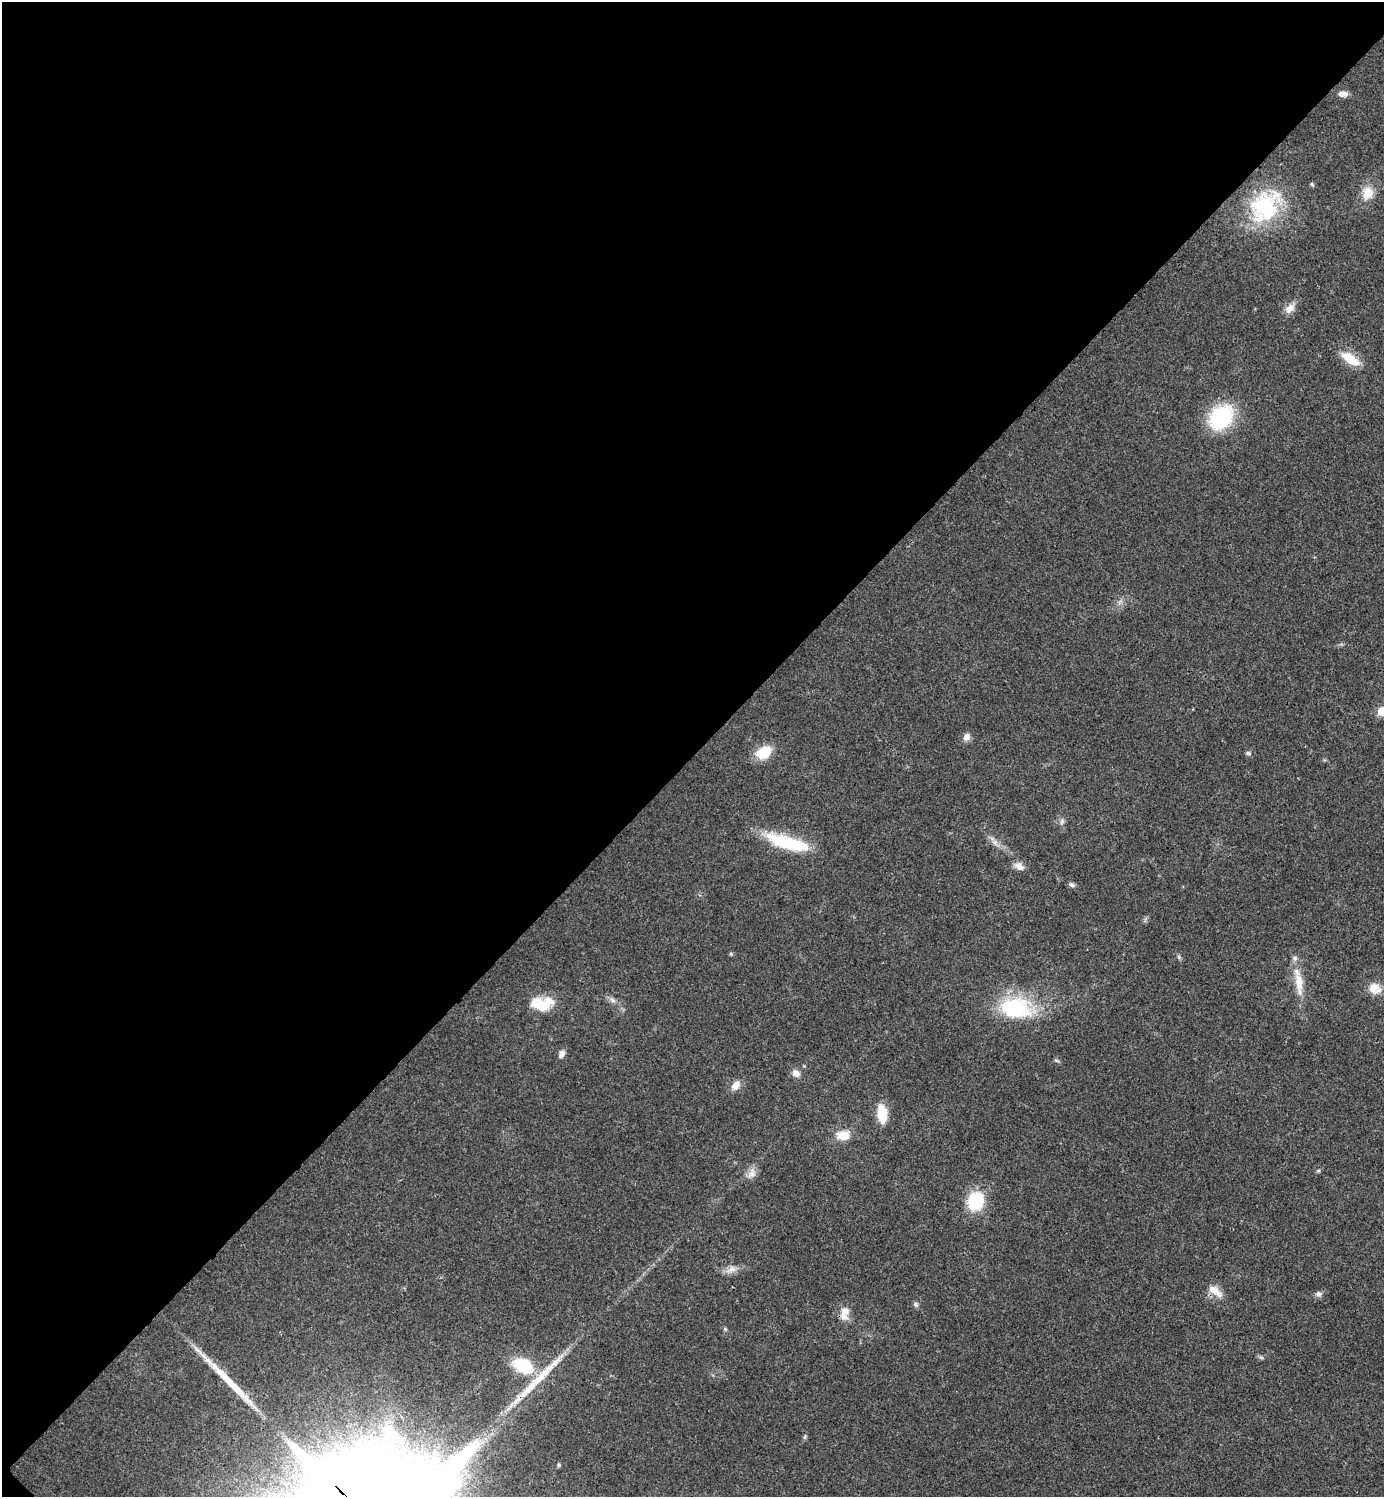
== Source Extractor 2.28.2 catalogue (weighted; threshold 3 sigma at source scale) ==
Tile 5 of 4 x 4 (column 1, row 2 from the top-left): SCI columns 160-1541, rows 2995-4489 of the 5986 x 5986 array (HDU 1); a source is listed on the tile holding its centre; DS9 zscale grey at full resolution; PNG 1386 x 1499 px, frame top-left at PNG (2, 2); no overlay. Shown black and unused: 50% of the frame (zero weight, under 3 of 4 exposures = <1% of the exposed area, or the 3 px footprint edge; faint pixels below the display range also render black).
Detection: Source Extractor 2.28.2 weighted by HDU 2 'WHT'; one run over the whole footprint, this tile lists its part. Background 0.0194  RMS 0.004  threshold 0.0182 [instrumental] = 3 sigma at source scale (4.5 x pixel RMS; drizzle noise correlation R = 1.50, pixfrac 1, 0.05/0.05 arcsec/px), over >= 5 px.
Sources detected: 44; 2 long thin detections or spike segments (spike, bleed or trail) — not listed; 3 inside a brighter listed object's ellipse — not listed separately; the other 39 listed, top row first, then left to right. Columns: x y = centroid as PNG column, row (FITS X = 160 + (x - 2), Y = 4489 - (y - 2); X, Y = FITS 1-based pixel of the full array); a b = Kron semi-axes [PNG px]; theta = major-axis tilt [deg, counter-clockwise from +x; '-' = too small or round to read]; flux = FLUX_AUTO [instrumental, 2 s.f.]
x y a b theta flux
1343 94 12 7 2 2.3
1312 184 6 5 - 0.55
1368 193 17 14 75 6.3
1265 206 34 26 51 43
1290 308 15 9 48 3.4
1350 359 25 10 -33 9.3
1221 417 26 20 45 34
1382 711 6 5 - 14
967 737 11 8 59 2.2
763 752 18 13 27 9.9
1248 753 7 5 -24 0.93
1062 821 8 5 66 1.1
995 842 8 6 -83 1.5
788 843 55 14 -16 22
1019 866 13 8 -30 2.7
1072 885 9 6 -25 1.1
731 954 5 4 - 0.56
1179 957 7 4 -71 0.65
1299 983 38 10 -83 8.5
1374 988 17 14 -14 6
613 1000 9 6 -28 1.5
539 1005 28 17 -18 9.5
1015 1008 42 25 -6 35
562 1054 10 7 76 1.9
796 1073 9 7 -38 2.9
736 1085 12 9 50 3.4
882 1114 14 8 -85 14
843 1135 15 11 2 6.3
752 1173 15 10 74 3.1
975 1201 18 15 70 20
732 1269 11 9 35 2.7
1215 1291 24 10 -36 4.5
1319 1294 8 7 - 1.4
915 1304 7 6 - 1
845 1311 10 9 - 3.5
725 1329 6 4 -46 0.57
1261 1357 7 4 -19 0.69
523 1366 18 12 -25 22
805 1437 6 5 - 0.6
Overlapping masked pixels (flux is a lower limit): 1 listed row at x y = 1215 1291
Isophote crosses this tile's border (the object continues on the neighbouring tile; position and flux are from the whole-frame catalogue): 1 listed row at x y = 1382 711